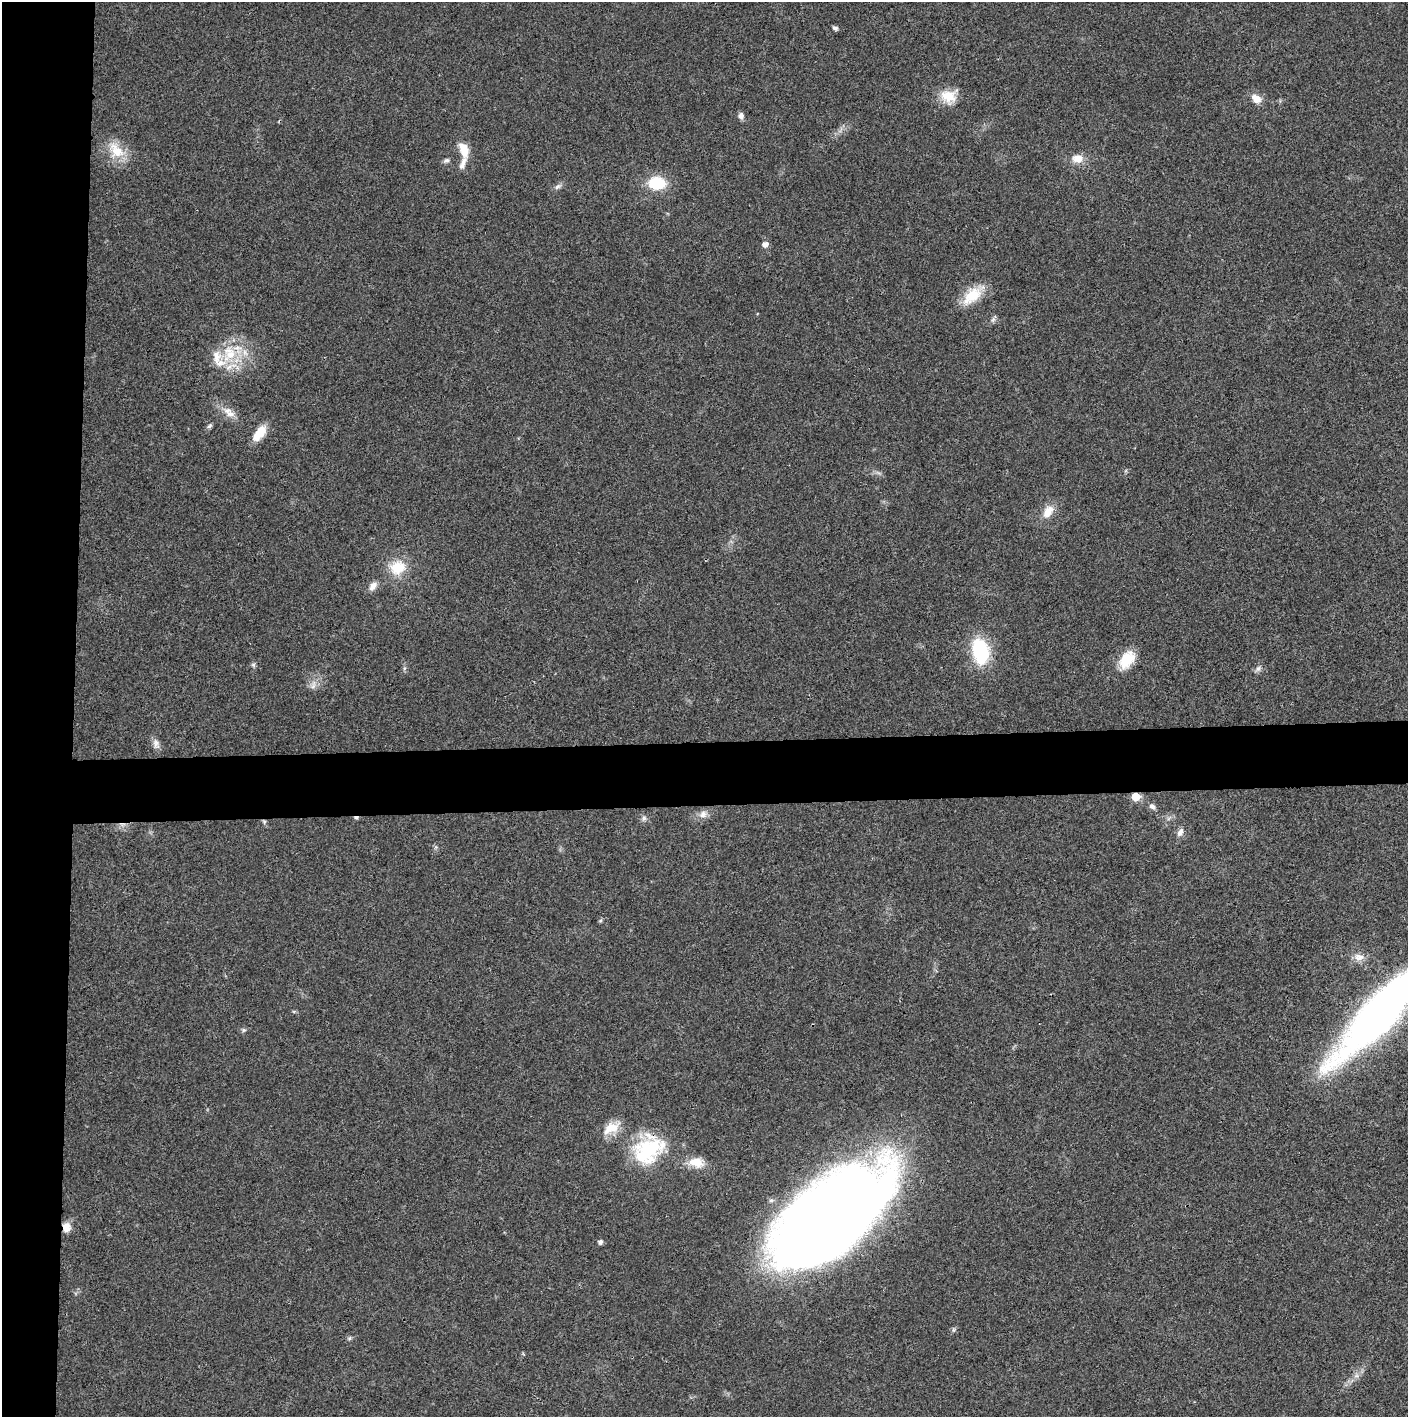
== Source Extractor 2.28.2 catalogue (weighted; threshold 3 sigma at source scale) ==
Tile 4 of 3 x 3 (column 1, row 2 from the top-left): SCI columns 4-1409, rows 1417-2831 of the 4222 x 4245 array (HDU 1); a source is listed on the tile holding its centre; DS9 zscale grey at full resolution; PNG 1410 x 1419 px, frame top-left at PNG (2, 2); no overlay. Shown black and unused: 9% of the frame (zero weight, under 3 of 4 exposures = <1% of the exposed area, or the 3 px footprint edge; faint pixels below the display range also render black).
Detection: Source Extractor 2.28.2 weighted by HDU 2 'WHT'; one run over the whole footprint, this tile lists its part. Background 0.0189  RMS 0.0041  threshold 0.0185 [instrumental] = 3 sigma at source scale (4.5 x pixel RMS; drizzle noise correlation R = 1.50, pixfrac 1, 0.05/0.05 arcsec/px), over >= 5 px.
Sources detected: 48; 1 cosmic-ray / hot-pixel residue — not listed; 3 inside a brighter listed object's ellipse — not listed separately; the other 44 listed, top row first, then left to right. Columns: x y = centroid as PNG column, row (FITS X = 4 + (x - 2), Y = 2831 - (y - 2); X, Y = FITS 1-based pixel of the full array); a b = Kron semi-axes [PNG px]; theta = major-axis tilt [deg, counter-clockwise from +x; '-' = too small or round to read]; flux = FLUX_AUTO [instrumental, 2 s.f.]
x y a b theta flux
835 28 6 4 -30 1
948 96 21 17 -26 7.5
1256 99 12 8 -36 4.1
741 116 9 7 -76 1.4
464 149 18 10 -69 6.3
116 151 26 15 -47 9.5
1077 158 15 11 -2 4.5
446 160 8 6 30 1.1
657 183 14 11 -2 17
558 186 10 6 36 1.3
765 244 7 6 - 2.1
972 296 28 15 41 11
993 320 7 4 19 0.87
229 354 26 20 78 16
230 414 13 9 -12 3.3
210 426 8 5 41 0.85
259 433 23 10 53 6.5
1048 511 18 11 55 5.3
398 567 22 19 21 11
373 586 12 8 51 2.6
980 651 26 16 -79 29
1127 659 23 14 56 10
253 665 6 5 - 0.77
1258 669 8 6 57 1.3
313 685 12 5 73 1.9
156 743 12 8 -72 2.2
1136 796 5 5 - 9.5
1152 806 8 6 -41 1.5
703 814 11 9 55 2.5
644 818 8 6 76 1.1
264 822 5 5 - 0.71
1180 832 11 7 64 2.1
1359 957 14 10 -4 3.1
1379 1014 119 28 47 220
244 1030 6 5 - 0.73
611 1128 26 13 28 7
648 1151 39 31 50 30
696 1162 20 12 -10 6.3
833 1214 111 52 40 700
66 1227 11 9 -88 3.6
600 1242 5 5 - 1.3
953 1330 6 4 89 0.66
350 1338 6 4 71 0.59
1356 1376 7 4 18 1
Overlapping masked pixels (flux is a lower limit): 5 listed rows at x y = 1136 796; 1379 1014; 648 1151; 833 1214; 66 1227
Isophote crosses this tile's border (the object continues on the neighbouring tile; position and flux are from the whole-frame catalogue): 1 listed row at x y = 1379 1014